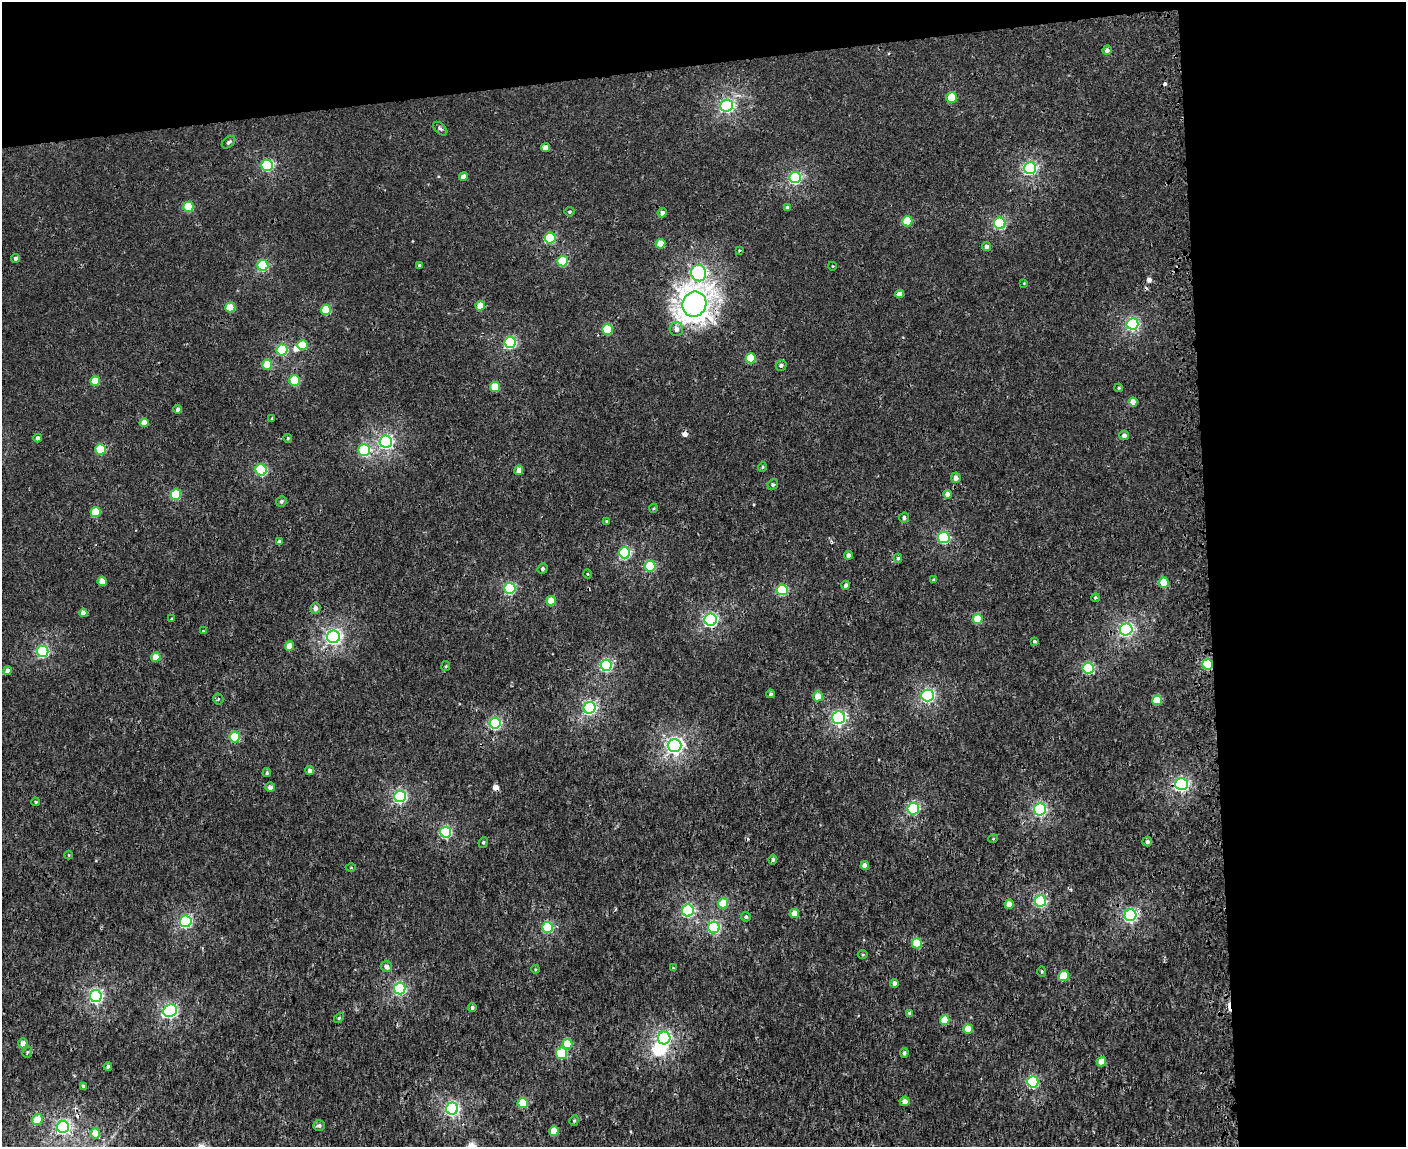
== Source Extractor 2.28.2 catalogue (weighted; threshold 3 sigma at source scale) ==
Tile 3 of 3 x 4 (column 3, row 1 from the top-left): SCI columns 2958-4361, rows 3444-4588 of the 4468 x 4596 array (HDU 1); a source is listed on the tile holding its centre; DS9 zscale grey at full resolution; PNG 1408 x 1149 px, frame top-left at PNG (2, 2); each listed source drawn as its Kron ellipse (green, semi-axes under 4 px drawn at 4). Shown black and unused: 20% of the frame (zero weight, under 3 of 4 exposures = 6% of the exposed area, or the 3 px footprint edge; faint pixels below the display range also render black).
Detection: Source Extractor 2.28.2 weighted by HDU 2 'WHT'; one run over the whole footprint, this tile lists its part. Background 2.24e-04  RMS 0.0014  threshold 0.0064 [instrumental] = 3 sigma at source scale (4.5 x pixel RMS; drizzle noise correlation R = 1.50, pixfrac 1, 0.0396/0.0396 arcsec/px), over >= 5 px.
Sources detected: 179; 1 inside a brighter object's white glare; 7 cosmic-ray / hot-pixel residue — neither listed nor drawn; the other 171 listed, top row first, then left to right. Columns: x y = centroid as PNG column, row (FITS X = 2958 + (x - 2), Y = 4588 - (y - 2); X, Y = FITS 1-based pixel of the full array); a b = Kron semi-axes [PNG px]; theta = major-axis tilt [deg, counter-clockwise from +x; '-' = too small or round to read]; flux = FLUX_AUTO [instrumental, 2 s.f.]
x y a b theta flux
1107 50 5 4 - 0.52
952 97 5 5 - 4.4
727 106 6 6 - 26
440 129 8 5 -44 0.29
228 142 7 5 39 0.28
545 148 4 4 - 1.3
267 165 6 5 - 15
1030 168 6 6 - 21
463 176 4 4 - 0.65
795 178 5 5 - 18
188 207 5 5 - 6.6
787 207 4 4 - 0.51
569 212 5 5 - 0.22
662 213 5 4 - 0.6
907 221 5 5 - 4.7
1000 223 5 5 - 15
550 238 5 5 - 8.7
660 244 5 4 - 2.4
987 246 4 4 - 0.51
739 250 4 3 - 0.18
16 258 4 4 - 0.45
563 261 5 5 - 6.7
263 265 5 5 - 11
419 265 4 3 - 0.24
832 266 4 3 - 0.095
699 273 8 7 - 31
1024 283 3 3 - 0.11
899 294 4 4 - 1.2
694 304 13 11 61 140
480 306 5 4 - 2.1
230 308 5 5 - 3.9
326 310 5 5 - 5.3
1132 324 6 6 - 19
607 329 5 5 - 7.3
676 329 7 6 - 0.66
510 342 5 5 - 16
302 345 5 5 - 3.5
282 350 5 5 - 11
751 358 5 5 - 4.4
267 364 5 5 - 2.5
781 365 5 5 - 0.4
95 381 5 4 - 3.2
295 381 5 5 - 6.1
495 387 5 5 - 4.3
1119 388 4 3 - 0.16
1133 402 4 4 - 1.6
178 409 4 4 - 0.57
272 418 4 3 - 0.17
144 422 4 4 - 1.7
1124 435 5 4 - 0.6
38 438 4 4 - 0.66
288 438 4 3 - 0.15
386 442 6 6 - 31
101 449 5 5 - 6.6
364 450 6 5 - 13
762 467 4 4 - 0.18
261 470 5 5 - 13
519 470 5 4 - 1.1
956 478 5 5 - 0.65
773 484 5 5 - 0.29
947 494 4 4 - 0.81
176 495 5 5 - 7.8
281 501 5 5 - 0.31
654 508 4 3 - 0.13
96 512 5 5 - 4.2
904 518 5 5 - 0.37
606 521 4 3 - 0.13
944 538 5 5 - 15
279 542 4 4 - 0.58
625 553 5 5 - 16
848 555 4 4 - 0.6
898 558 4 4 - 0.24
650 566 5 5 - 8
543 569 5 4 - 0.32
588 574 4 3 - 0.11
934 580 4 4 - 0.28
102 581 4 4 - 1.6
1164 583 5 5 - 3.4
846 585 4 4 - 0.35
510 588 5 5 - 14
782 590 5 5 - 11
1095 598 4 4 - 0.24
551 601 5 4 - 2.2
315 608 5 5 - 0.68
83 613 4 4 - 1
172 619 3 2 - 0.15
978 619 5 5 - 4.4
710 620 6 6 - 26
1126 629 6 6 - 28
203 631 3 3 - 0.11
333 637 6 6 - 37
1034 641 4 3 - 0.23
289 646 5 4 - 2
43 651 6 5 - 16
156 657 4 4 - 2.1
1208 664 5 5 - 8.6
606 665 6 5 - 19
446 666 5 4 - 0.16
1088 668 5 5 - 12
7 671 4 4 - 0.93
770 694 4 4 - 0.29
928 695 6 6 - 27
818 696 5 5 - 1.8
218 699 5 5 - 0.2
1157 700 5 5 - 4
590 708 6 6 - 25
839 718 6 6 - 25
495 723 5 5 - 16
235 737 5 5 - 7.7
675 745 7 6 - 48
310 771 4 4 - 0.6
267 773 4 3 - 0.19
1182 784 6 6 - 26
270 787 5 4 - 0.61
400 796 6 6 - 21
36 802 4 3 - 0.18
913 809 6 5 - 14
1040 809 6 6 - 24
446 832 5 5 - 16
993 839 5 3 - 0.12
483 842 5 4 - 0.21
1147 842 5 4 - 0.35
68 855 4 3 - 0.11
773 859 5 4 - 0.28
865 865 4 4 - 1.1
351 868 5 3 - 0.14
1040 901 5 5 - 17
723 903 5 5 - 4.1
1009 904 4 4 - 1.4
688 910 6 6 - 18
794 913 5 4 - 1.6
1130 915 6 6 - 22
746 917 5 4 - 0.29
186 921 6 5 - 20
547 927 5 5 - 11
714 927 6 5 - 16
917 943 5 5 - 5
863 954 5 3 - 0.14
386 966 5 5 - 0.77
673 968 4 4 - 0.13
535 969 4 3 - 0.12
1042 972 5 4 - 0.17
1064 976 5 5 - 4.5
894 983 4 4 - 0.54
400 988 6 5 - 19
96 996 6 6 - 27
472 1007 4 4 - 0.36
170 1011 7 6 - 25
910 1013 4 4 - 0.25
339 1018 6 3 46 0.18
945 1020 5 5 - 2.9
968 1029 5 4 - 2.6
664 1038 6 6 - 27
23 1043 5 4 - 1
567 1044 5 5 - 3.3
27 1052 6 4 68 0.2
561 1053 6 5 - 6.6
904 1053 5 4 - 0.4
1101 1062 5 4 - 1.8
108 1066 4 4 - 0.34
1033 1082 5 5 - 16
83 1086 4 4 - 0.3
905 1101 5 4 - 0.93
523 1103 5 5 - 5.7
452 1109 6 6 - 27
37 1119 6 5 - 1.7
574 1120 5 4 - 0.2
319 1125 6 5 - 0.39
63 1127 6 6 - 29
554 1131 5 4 - 2.9
95 1133 5 5 - 2.5
Overlapping masked pixels (flux is a lower limit): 3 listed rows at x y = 694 304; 1208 664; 1182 784